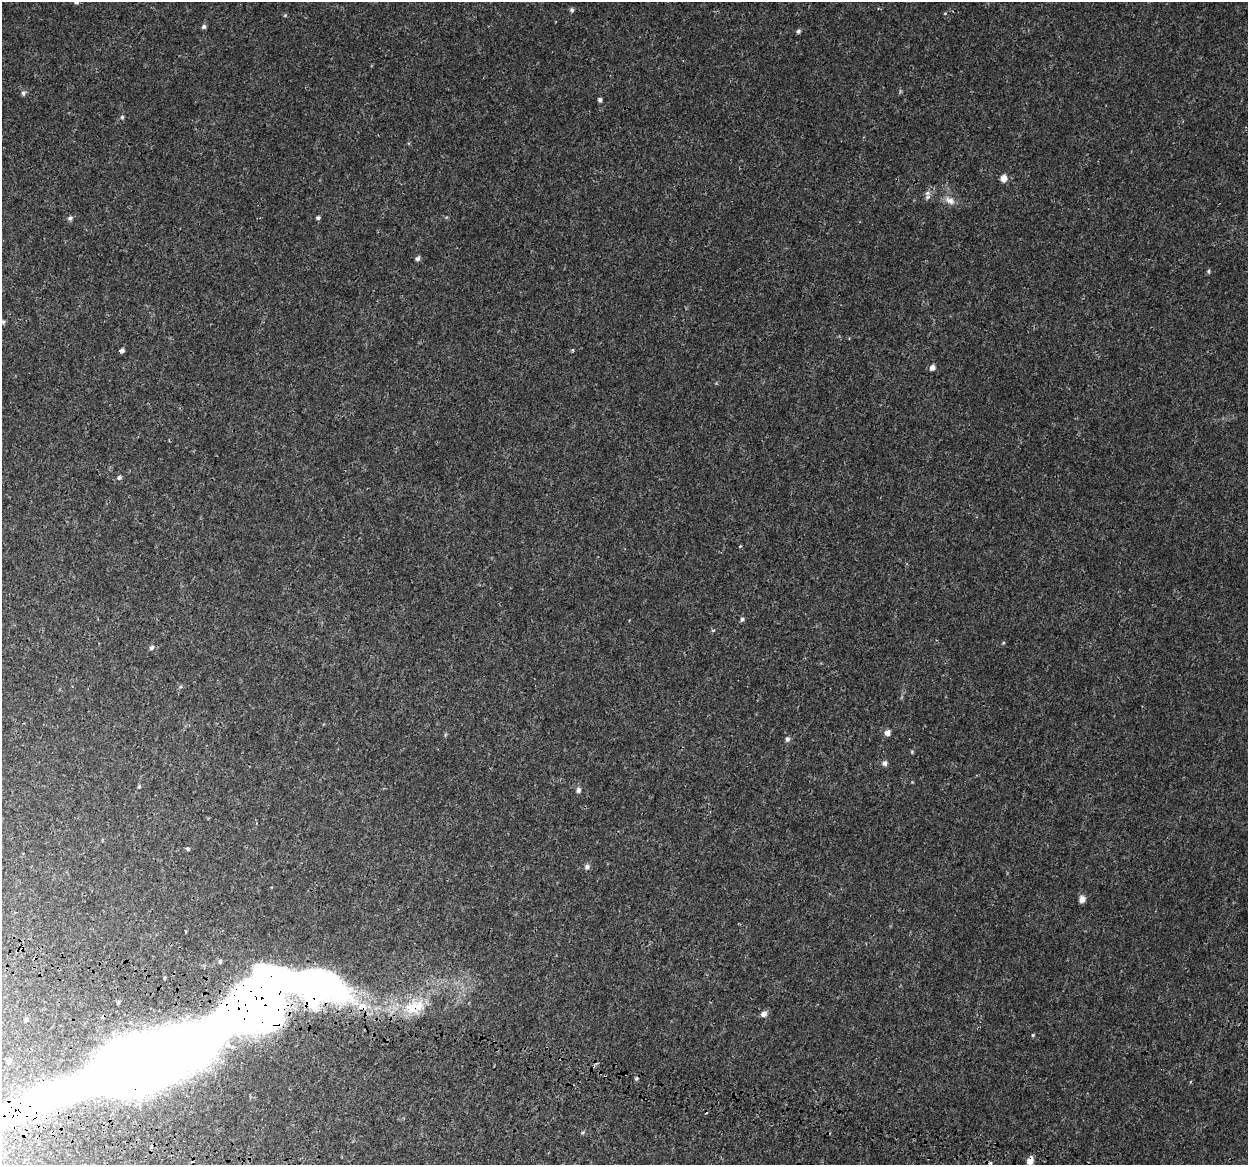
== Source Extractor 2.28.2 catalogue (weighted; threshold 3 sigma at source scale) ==
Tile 7 of 4 x 4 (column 3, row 2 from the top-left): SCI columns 2670-3915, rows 2923-4085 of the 5331 x 5784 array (HDU 1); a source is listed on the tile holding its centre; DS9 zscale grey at full resolution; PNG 1250 x 1167 px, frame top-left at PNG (2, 2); no overlay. Shown black and unused: <1% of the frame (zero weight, under 3 of 4 exposures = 17% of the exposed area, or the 3 px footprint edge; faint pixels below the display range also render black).
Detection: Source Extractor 2.28.2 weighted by HDU 2 'WHT'; one run over the whole footprint, this tile lists its part. Background 3.85e-04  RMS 0.0013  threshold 0.00571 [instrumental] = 3 sigma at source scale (4.5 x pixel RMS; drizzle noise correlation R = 1.50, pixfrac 1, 0.0396/0.0396 arcsec/px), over >= 5 px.
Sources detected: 46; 2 inside a brighter object's white glare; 2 cosmic-ray / hot-pixel residue — not listed; the other 42 listed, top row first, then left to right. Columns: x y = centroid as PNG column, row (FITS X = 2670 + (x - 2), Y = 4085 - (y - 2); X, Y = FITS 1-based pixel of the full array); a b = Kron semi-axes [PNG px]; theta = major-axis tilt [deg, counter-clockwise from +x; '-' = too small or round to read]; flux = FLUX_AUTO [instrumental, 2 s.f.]
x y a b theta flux
572 10 6 5 - 0.22
204 27 6 5 - 0.26
798 31 5 5 - 0.22
23 93 7 6 - 0.27
600 100 5 4 - 0.24
122 117 5 5 - 0.18
1004 178 7 7 - 0.82
928 197 8 6 21 0.36
950 201 14 9 -28 0.89
70 218 7 5 44 0.3
318 218 5 5 - 0.22
417 259 6 6 - 0.31
1208 271 6 4 89 0.16
3 322 5 5 - 0.18
122 350 5 4 - 0.35
932 368 7 6 - 0.48
119 477 7 5 73 0.22
742 619 6 4 59 0.24
713 630 5 3 - 0.12
152 648 7 5 45 0.29
887 733 7 6 - 0.57
787 739 6 5 - 0.31
912 752 6 3 -73 0.12
885 763 7 6 - 0.4
139 787 5 5 - 0.14
578 790 7 6 - 0.37
188 849 5 4 - 0.19
587 867 7 6 - 0.37
1082 899 7 6 - 0.7
220 961 5 5 - 0.26
118 1002 5 4 - 0.17
253 1006 146 45 33 320
363 1006 14 12 -39 1.9
414 1007 34 19 17 4.4
764 1014 7 6 - 0.62
26 1019 5 5 - 0.24
1033 1035 4 4 - 0.12
9 1061 4 4 - 0.55
131 1066 45 31 22 540
52 1132 4 3 - 0.25
1030 1161 8 6 68 1
990 1163 5 3 - 0.15
Overlapping masked pixels (flux is a lower limit): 6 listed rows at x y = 253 1006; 363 1006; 414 1007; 131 1066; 52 1132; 1030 1161